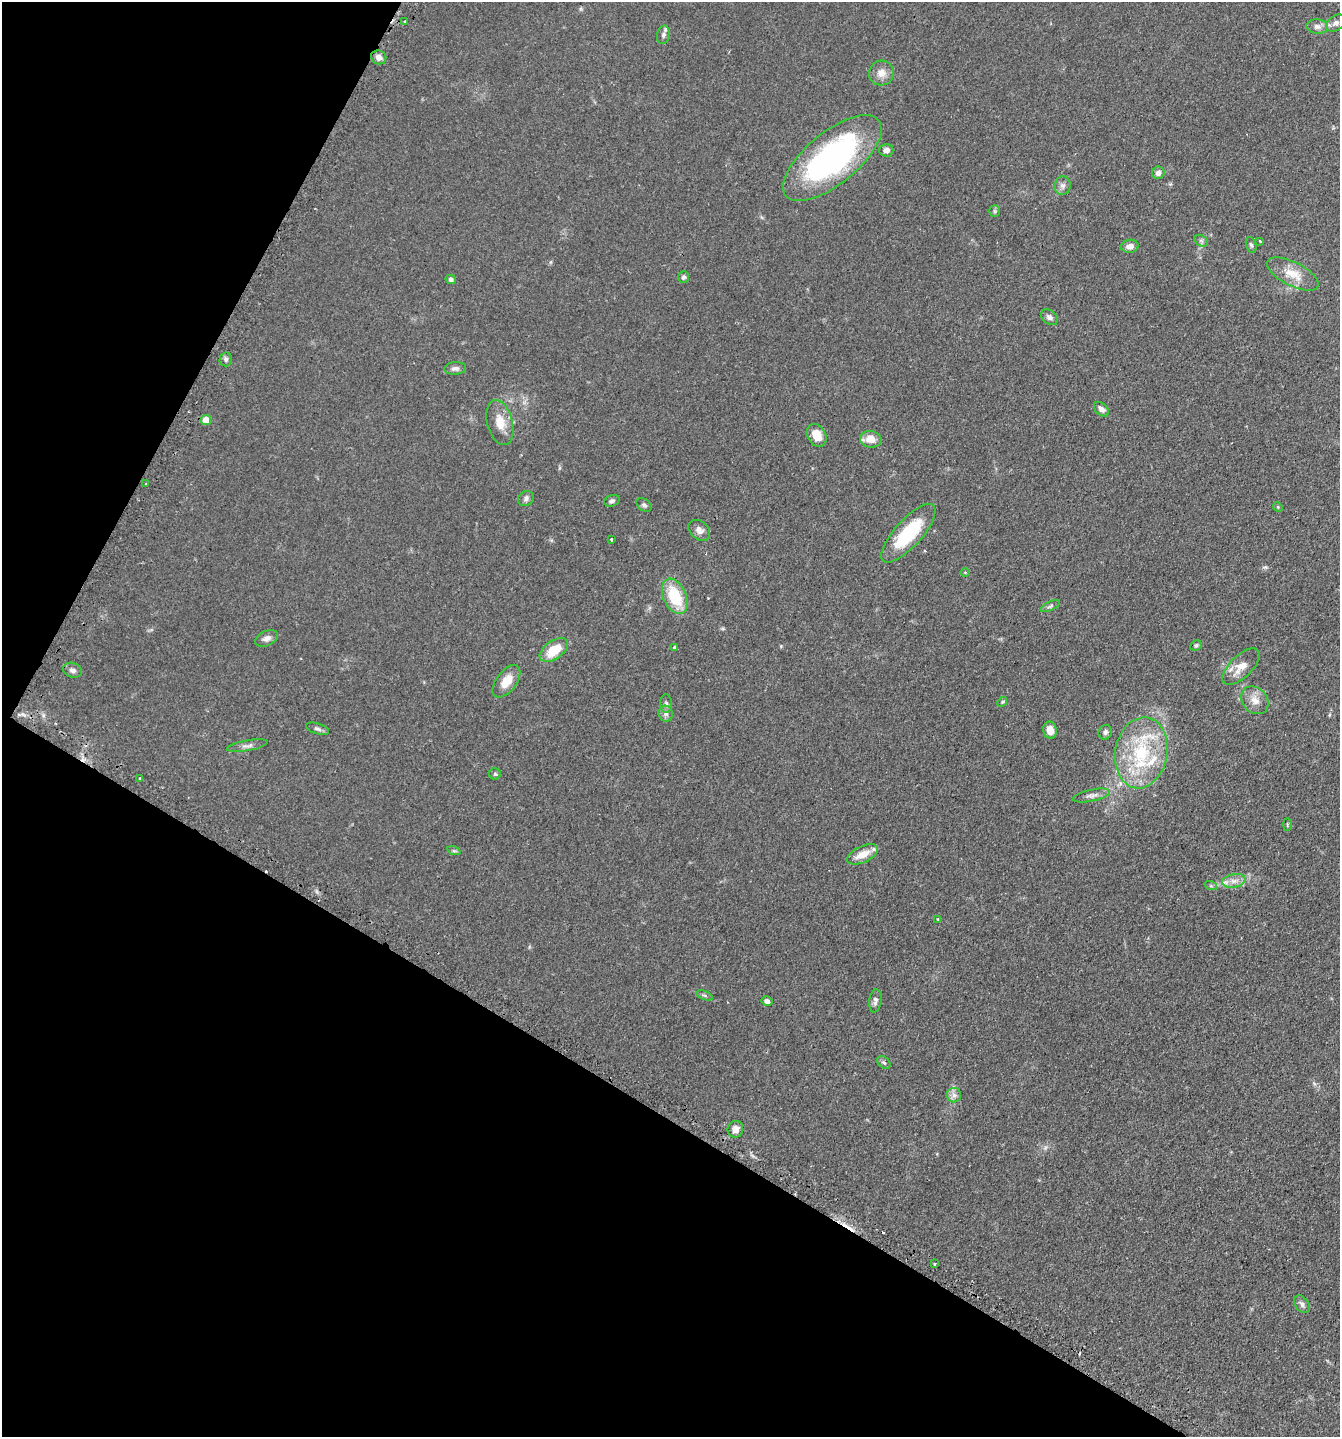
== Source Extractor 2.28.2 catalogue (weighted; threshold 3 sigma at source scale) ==
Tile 9 of 4 x 4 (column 1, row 3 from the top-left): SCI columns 178-1515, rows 1481-2915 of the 5845 x 5832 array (HDU 1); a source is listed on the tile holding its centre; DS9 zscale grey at full resolution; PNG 1342 x 1439 px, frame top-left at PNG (2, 2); each listed source drawn as its Kron ellipse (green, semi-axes under 4 px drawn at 4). Shown black and unused: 30% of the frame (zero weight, under 2 of 3 exposures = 4% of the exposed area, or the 3 px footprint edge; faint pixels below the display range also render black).
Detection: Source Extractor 2.28.2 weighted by HDU 2 'WHT'; one run over the whole footprint, this tile lists its part. Background 0.0788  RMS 0.0065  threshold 0.0291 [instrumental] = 3 sigma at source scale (4.5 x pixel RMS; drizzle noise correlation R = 1.50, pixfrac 1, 0.05/0.05 arcsec/px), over >= 5 px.
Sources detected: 77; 4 cosmic-ray / hot-pixel residue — neither listed nor drawn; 3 inside a brighter listed object's ellipse — not listed separately; the other 70 listed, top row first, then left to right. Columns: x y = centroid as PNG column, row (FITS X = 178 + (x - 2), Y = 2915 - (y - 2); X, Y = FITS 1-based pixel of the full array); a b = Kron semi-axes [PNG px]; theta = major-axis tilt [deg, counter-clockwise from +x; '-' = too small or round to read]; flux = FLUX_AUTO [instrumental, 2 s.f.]
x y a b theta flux
404 21 3 3 - 1.9
1336 23 10 7 34 2.8
1317 27 11 7 -7 3.4
663 35 9 6 78 2
379 57 8 7 - 3.7
881 73 12 12 - 5.6
886 150 7 6 - 2.9
832 158 60 26 39 150
1158 173 6 6 - 3.2
1063 186 9 8 - 2.5
995 211 6 5 - 1
1201 241 7 5 -31 1.5
1260 241 3 3 - 1.4
1251 245 8 5 -73 1.3
1130 246 9 6 7 3.3
1293 274 28 12 -27 12
683 277 6 5 - 1.5
451 279 5 4 - 1.4
1050 317 9 7 -38 2.5
226 359 7 6 - 1.5
455 368 11 6 4 2.3
1101 409 9 5 -43 2.6
206 420 5 5 - 7.6
500 423 23 12 -75 10
817 435 12 9 -59 8.7
871 439 11 8 -9 6.8
145 484 3 2 - 0.53
526 499 8 7 - 2
612 501 8 5 19 1.6
644 505 8 5 -36 1.5
1278 507 5 4 - 0.68
699 530 12 9 -40 3.6
908 533 37 13 48 36
611 539 3 2 - 0.9
965 572 5 3 - 0.53
675 596 19 11 -65 28
1050 606 10 4 26 1.3
267 638 12 7 25 3.1
1196 645 6 5 - 1.1
675 647 4 4 - 1.3
554 650 16 9 36 17
1241 667 23 11 44 8.7
72 670 10 7 -17 2.5
506 681 18 10 52 10
1255 700 15 12 -47 6.5
1002 702 5 4 - 0.85
666 704 9 6 -89 1.8
666 714 8 7 - 2.2
317 729 12 5 -18 1.8
1050 730 8 6 -77 6.3
1105 732 7 6 - 1.8
247 746 20 5 10 2.9
1141 753 36 26 80 47
495 774 6 5 - 1.1
139 779 3 3 - 1.7
1091 795 19 6 12 3.3
1287 824 6 3 -90 0.73
454 851 7 4 -18 1
863 854 16 8 25 8.8
1234 881 12 6 11 3.9
1211 886 6 4 -18 0.95
938 920 4 3 - 0.71
705 995 8 3 -21 0.93
767 1001 6 4 -29 2.4
875 1001 12 6 82 2.4
884 1062 7 5 -45 1.3
954 1095 7 7 - 2.6
735 1129 8 7 - 4.3
934 1264 3 3 - 1.4
1302 1304 10 6 -53 2.3